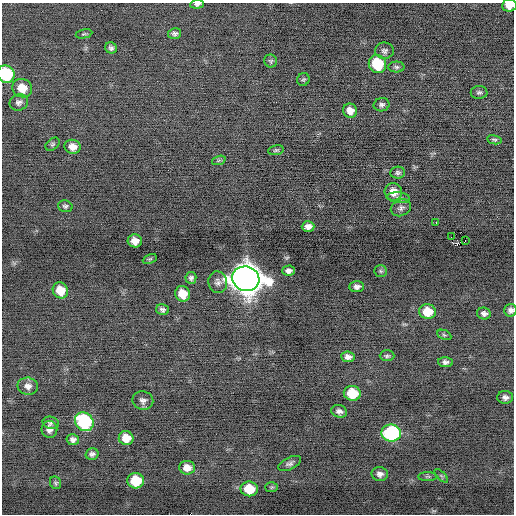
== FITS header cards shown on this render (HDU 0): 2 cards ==
NAXIS1  =                  512 / Axis length
NAXIS2  =                  512 / Axis length

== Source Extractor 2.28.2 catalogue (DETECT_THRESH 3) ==
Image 512 x 512 px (HDU 0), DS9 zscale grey, 1 PNG px = 1 image px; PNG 516 x 516 px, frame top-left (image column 1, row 512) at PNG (2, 3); each listed source drawn as its Kron ellipse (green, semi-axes under 4 px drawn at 4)
Background -0.209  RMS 0.72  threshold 2.17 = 3 sigma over >= 5 px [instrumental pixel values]
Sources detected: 70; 1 with non-positive FLUX_AUTO (blend fragments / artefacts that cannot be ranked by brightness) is neither listed nor drawn; the other 69 listed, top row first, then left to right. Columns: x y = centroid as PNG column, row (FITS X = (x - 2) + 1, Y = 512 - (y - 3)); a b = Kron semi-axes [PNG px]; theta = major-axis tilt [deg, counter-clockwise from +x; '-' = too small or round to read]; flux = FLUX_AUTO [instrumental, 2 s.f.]
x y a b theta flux
197 4 7 4 5 130
509 5 7 6 - 420
84 34 8 4 11 71
175 34 6 5 - 130
111 48 6 5 - 130
384 51 9 8 - 160
271 61 7 6 - 88
377 64 9 8 - 2300
396 67 8 5 -1 110
6 74 9 8 - 3000
303 79 6 6 - 84
22 88 10 9 - 760
479 92 8 6 1 120
19 102 9 8 - 180
382 105 8 6 12 140
350 111 7 7 - 390
494 140 7 4 -9 89
52 144 8 5 40 100
73 147 8 7 - 390
276 150 8 5 10 81
219 160 7 4 19 98
398 173 7 6 - 120
393 192 9 8 - 540
399 198 11 5 -5 160
65 206 7 5 -15 110
401 208 10 8 23 190
436 223 2 2 - 38
308 226 6 5 - 240
451 237 2 2 - 770
465 240 2 2 - 74
135 241 7 6 - 410
150 259 7 4 24 74
288 271 6 5 - 200
381 271 6 5 - 86
191 278 6 5 - 120
246 279 14 12 -18 90000
218 282 11 9 -80 230
357 287 7 5 4 190
60 290 8 7 - 800
182 294 8 7 - 900
162 310 6 5 - 140
510 310 6 6 - 170
427 311 8 7 - 1100
484 313 7 6 - 170
444 335 7 4 -25 82
387 356 7 5 1 99
348 357 7 5 -7 220
445 362 7 5 -3 150
28 386 10 8 -11 280
352 393 8 7 - 1500
505 397 8 6 -1 180
143 401 10 9 - 210
339 411 8 6 -20 210
84 422 10 8 -45 5600
51 423 8 6 -14 130
49 429 8 8 - 250
391 433 10 8 -10 7100
126 438 7 7 - 740
73 440 6 5 - 170
92 454 6 5 - 150
290 463 12 6 25 170
187 468 8 6 -7 450
380 474 8 7 - 240
428 476 10 4 0 95
441 476 8 3 -45 72
136 481 8 7 - 1800
56 483 6 5 - 85
272 487 6 5 - 74
249 489 8 7 - 1400
At the frame edge (FLAGS 8, measured only in part): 4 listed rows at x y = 197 4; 509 5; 6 74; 510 310
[1 non-positive-flux detection neither listed nor drawn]